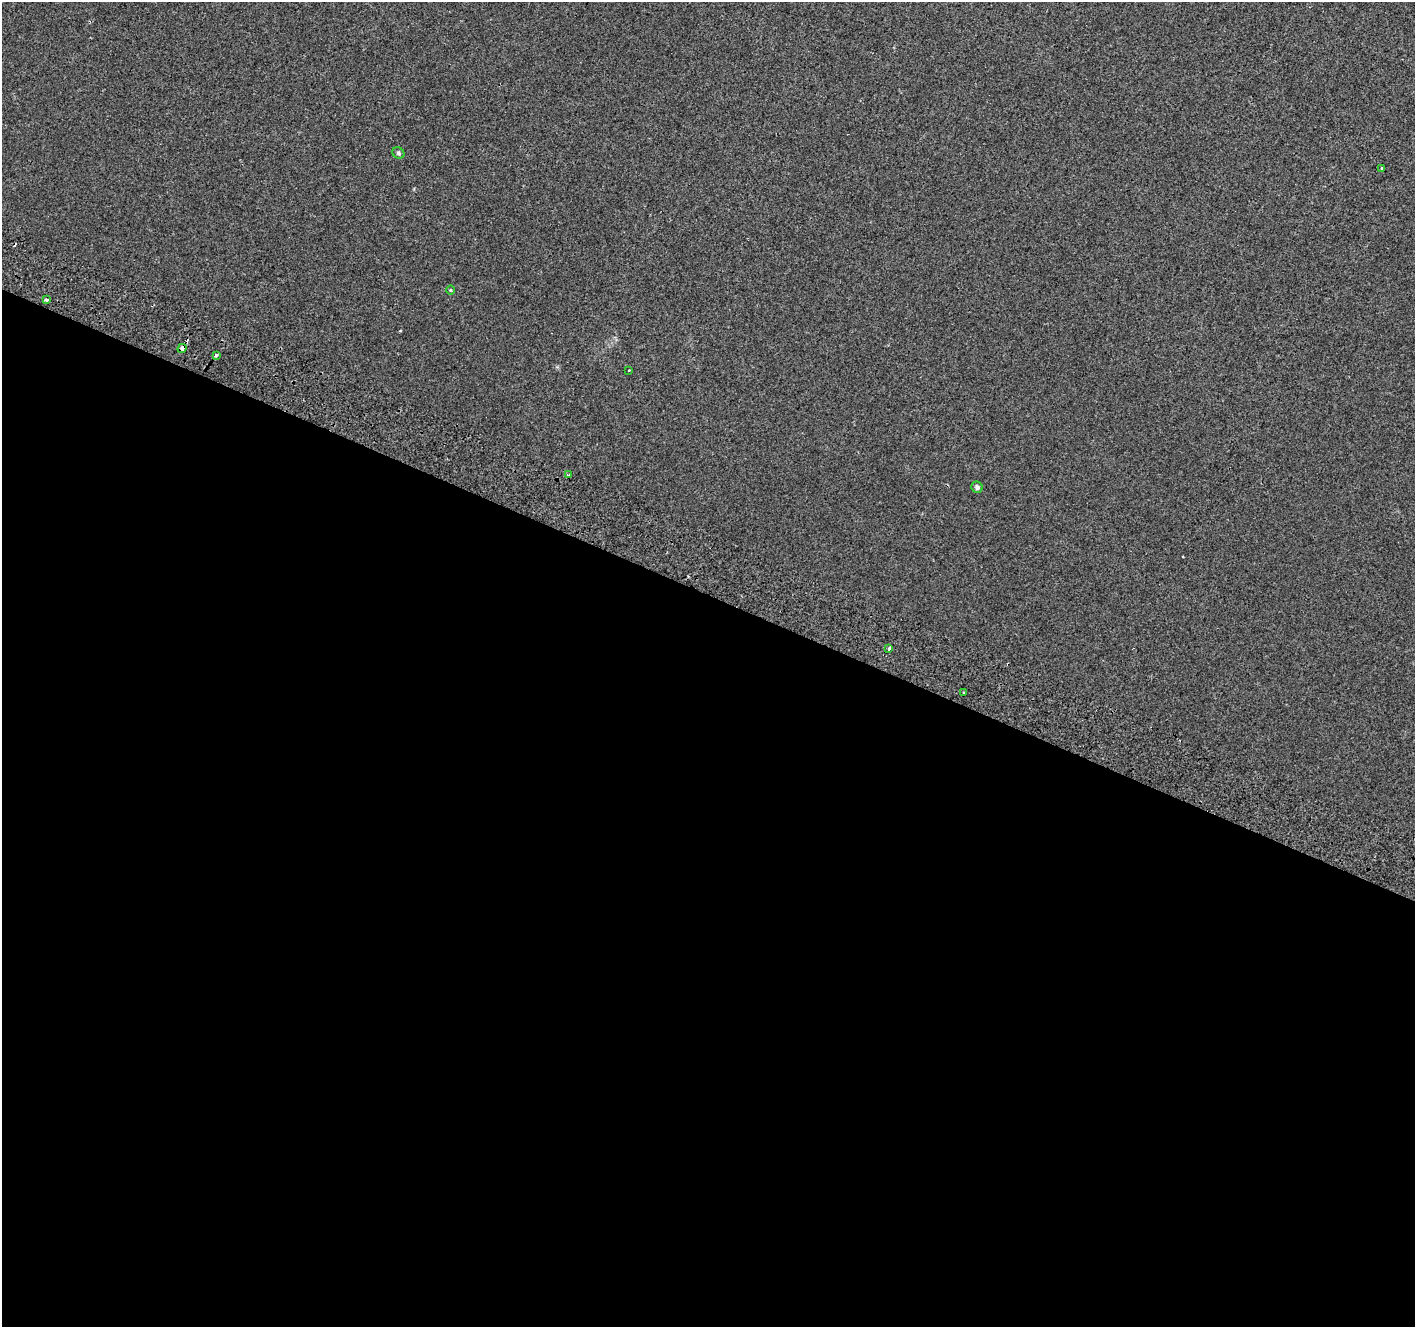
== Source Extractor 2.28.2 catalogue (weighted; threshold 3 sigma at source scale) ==
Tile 14 of 4 x 4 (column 2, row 4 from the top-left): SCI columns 1444-2856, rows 260-1584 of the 5718 x 5883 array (HDU 1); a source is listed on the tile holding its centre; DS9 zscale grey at full resolution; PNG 1417 x 1329 px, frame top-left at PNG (2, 2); each listed source drawn as its Kron ellipse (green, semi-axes under 4 px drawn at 4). Shown black and unused: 55% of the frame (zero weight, under 2 of 3 exposures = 3% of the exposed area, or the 3 px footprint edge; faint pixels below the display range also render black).
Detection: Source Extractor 2.28.2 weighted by HDU 2 'WHT'; one run over the whole footprint, this tile lists its part. Background 5.91e-04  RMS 0.0039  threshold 0.0175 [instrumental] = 3 sigma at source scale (4.5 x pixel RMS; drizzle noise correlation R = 1.50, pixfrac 1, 0.0396/0.0396 arcsec/px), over >= 5 px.
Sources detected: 12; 1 cosmic-ray / hot-pixel residue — neither listed nor drawn; the other 11 listed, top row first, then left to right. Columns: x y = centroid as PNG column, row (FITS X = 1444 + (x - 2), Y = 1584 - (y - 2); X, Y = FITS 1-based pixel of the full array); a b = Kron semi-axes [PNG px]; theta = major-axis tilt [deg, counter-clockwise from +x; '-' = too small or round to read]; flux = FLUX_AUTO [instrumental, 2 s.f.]
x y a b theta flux
398 153 6 5 - 0.7
1382 169 3 3 - 17
450 290 5 3 - 0.32
46 300 4 3 - 1.5
182 348 5 3 - 10
216 355 3 3 - 2.6
629 370 2 2 - 0.36
568 475 3 3 - 0.71
977 487 6 5 - 0.91
889 649 3 3 - 2.8
964 692 3 3 - 0.82
Overlapping masked pixels (flux is a lower limit): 1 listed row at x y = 182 348